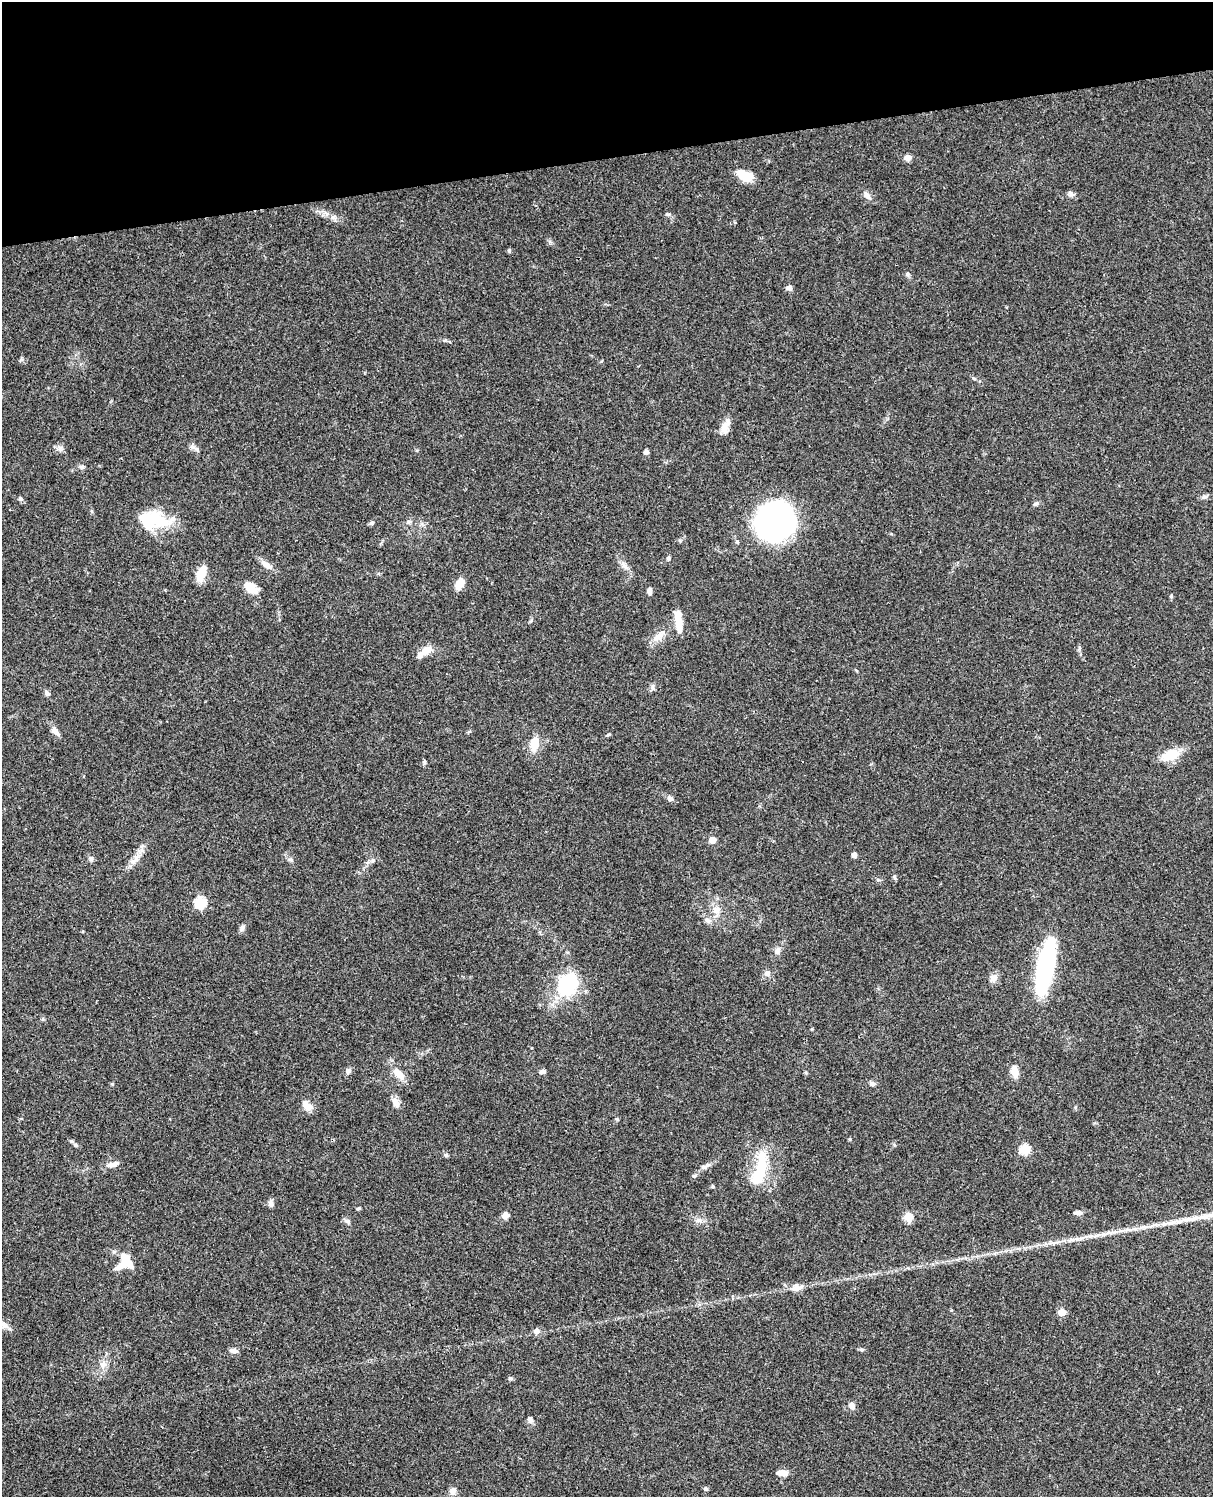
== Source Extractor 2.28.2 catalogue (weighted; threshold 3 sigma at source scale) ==
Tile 3 of 4 x 3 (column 3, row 1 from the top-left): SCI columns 2546-3756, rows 3269-4763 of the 5087 x 4928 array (HDU 1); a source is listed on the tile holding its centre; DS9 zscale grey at full resolution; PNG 1215 x 1499 px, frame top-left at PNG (2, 2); no overlay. Shown black and unused: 10% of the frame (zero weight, under 3 of 4 exposures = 6% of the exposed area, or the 3 px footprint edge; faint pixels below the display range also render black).
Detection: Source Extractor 2.28.2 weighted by HDU 2 'WHT'; one run over the whole footprint, this tile lists its part. Background 0.0804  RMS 0.0059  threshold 0.0263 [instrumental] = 3 sigma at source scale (4.5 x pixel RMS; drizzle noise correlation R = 1.50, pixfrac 1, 0.05/0.05 arcsec/px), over >= 5 px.
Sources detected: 93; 2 inside a brighter object's white glare — not listed; the other 91 listed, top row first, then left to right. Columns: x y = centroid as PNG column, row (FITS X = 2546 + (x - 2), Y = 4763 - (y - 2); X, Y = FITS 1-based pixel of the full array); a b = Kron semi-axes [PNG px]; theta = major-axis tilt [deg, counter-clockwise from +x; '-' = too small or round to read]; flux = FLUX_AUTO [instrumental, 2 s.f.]
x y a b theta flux
908 158 8 7 - 3.2
746 176 20 11 -18 8.8
1071 194 9 7 -47 1.6
867 195 13 7 -48 2.7
668 214 8 4 -7 0.95
333 217 8 4 44 1.3
509 251 6 5 - 0.76
907 274 6 5 - 0.99
789 288 7 6 - 1.9
724 429 17 11 84 5
192 447 9 6 -41 2
646 452 5 5 - 1.6
82 467 8 5 -10 1.3
1205 497 9 4 1 1.4
20 499 6 6 - 1.2
1036 504 7 5 32 1.3
156 521 43 15 -8 23
775 521 32 29 50 190
409 522 8 4 8 1.1
371 523 8 5 27 1
668 558 5 5 - 0.93
267 565 15 8 -35 3.8
624 566 14 6 -48 3.1
201 573 18 9 66 9.4
460 583 14 8 61 6
251 588 17 10 -39 7.4
649 591 7 5 88 1.9
1171 596 5 4 - 0.65
678 620 24 7 -83 11
658 636 18 10 37 5.6
425 651 21 7 38 6.8
653 687 11 4 90 1.3
47 693 7 5 -44 1.6
55 731 16 7 -47 3
534 744 14 9 74 9
1170 755 23 12 25 12
424 762 7 4 72 0.76
670 799 9 7 -35 1.7
712 840 5 5 - 8.4
142 846 6 5 - 1.4
854 855 5 5 - 2.6
91 859 7 6 - 1.3
290 859 7 4 0 0.99
373 860 6 4 19 1.1
132 862 9 4 8 1.7
894 877 6 4 -71 0.83
878 880 6 4 -18 0.79
200 903 6 6 - 45
716 909 10 8 -26 3.5
707 920 9 6 -19 1.9
242 928 10 5 74 1.6
778 951 8 6 78 2.3
1045 967 53 14 79 90
767 973 9 8 - 2.3
993 978 10 9 - 3.4
567 984 21 17 56 42
348 1071 9 6 56 1.7
1014 1071 14 7 -79 6.3
542 1072 8 5 8 1.7
399 1074 20 9 -43 6.1
872 1083 8 6 -22 1.7
112 1084 4 4 - 0.57
396 1102 14 8 -56 3.4
307 1105 14 8 -47 5.7
850 1139 4 4 - 0.65
76 1145 8 5 -37 1.3
1025 1149 5 5 - 32
446 1155 5 5 - 0.85
112 1164 17 7 14 3.3
705 1166 16 6 27 2.7
762 1167 37 14 87 21
713 1186 5 4 - 0.7
271 1204 8 7 - 1.9
358 1208 6 4 3 0.7
1078 1212 10 5 -2 2.1
505 1215 8 7 - 3
909 1217 5 5 - 18
699 1220 10 6 0 2.4
347 1221 7 4 -18 1.1
125 1261 20 18 82 14
797 1287 16 9 10 4.5
1062 1312 5 5 - 11
537 1331 6 6 - 3
233 1350 10 5 -10 2.3
103 1364 11 6 43 2.6
510 1378 5 5 - 1
852 1406 9 6 -66 2.8
530 1419 9 7 -76 1.8
782 1473 12 6 -2 4.4
706 1488 5 5 - 1.2
453 1491 10 8 71 2.8
Unlisted compact peaks at least as high as the median listed source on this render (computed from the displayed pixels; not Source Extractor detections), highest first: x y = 861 1349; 60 448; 22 359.